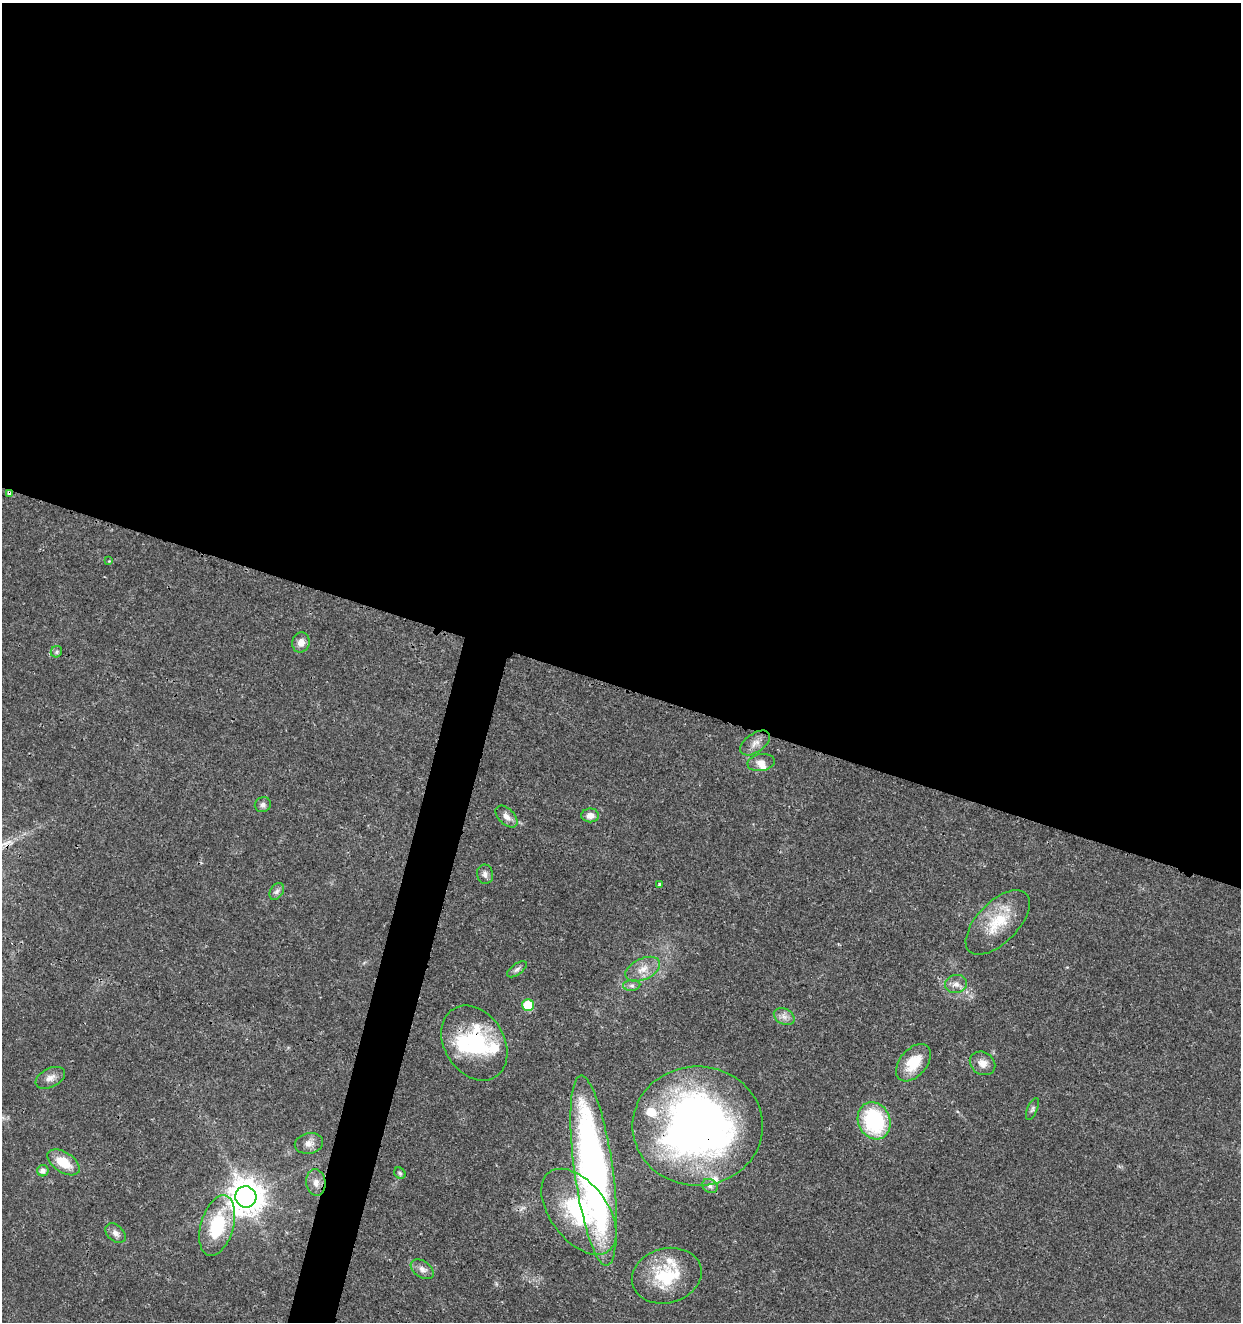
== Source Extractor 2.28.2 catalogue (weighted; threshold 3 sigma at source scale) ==
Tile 3 of 4 x 4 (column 3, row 1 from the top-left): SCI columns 2763-4001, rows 3966-5285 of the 5462 x 5297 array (HDU 1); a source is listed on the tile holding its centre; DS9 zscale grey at full resolution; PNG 1243 x 1324 px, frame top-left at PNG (2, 3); each listed source drawn as its Kron ellipse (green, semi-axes under 4 px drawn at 4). Shown black and unused: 54% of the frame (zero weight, under 3 of 4 exposures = <1% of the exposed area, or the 3 px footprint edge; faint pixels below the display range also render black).
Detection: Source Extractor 2.28.2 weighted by HDU 2 'WHT'; one run over the whole footprint, this tile lists its part. Background 0.0181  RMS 0.002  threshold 0.00906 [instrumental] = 3 sigma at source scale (4.5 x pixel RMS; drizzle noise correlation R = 1.50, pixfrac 1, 0.0396/0.0396 arcsec/px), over >= 5 px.
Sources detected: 45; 6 inside a brighter listed object's ellipse — not listed separately; the other 39 listed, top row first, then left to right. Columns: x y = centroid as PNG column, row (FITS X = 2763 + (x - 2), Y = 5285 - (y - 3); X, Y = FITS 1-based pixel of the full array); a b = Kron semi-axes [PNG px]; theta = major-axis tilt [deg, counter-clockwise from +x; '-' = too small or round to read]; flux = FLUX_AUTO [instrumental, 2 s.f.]
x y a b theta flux
9 493 4 3 - 1.7
109 561 4 4 - 0.15
301 642 10 8 76 1.5
56 652 6 5 - 0.48
755 743 17 9 35 1.7
761 763 13 8 10 1.5
263 805 8 7 - 0.7
590 815 9 7 1 1.5
507 817 13 8 -45 1.4
485 874 10 8 -81 0.88
659 885 4 3 - 0.31
277 891 9 6 58 0.68
998 922 40 20 45 8.1
517 969 11 5 35 0.66
643 969 18 10 25 2.6
956 984 11 9 11 1.3
632 985 8 5 4 0.59
528 1005 6 6 - 6.2
784 1016 11 7 -27 1.1
474 1043 40 30 -58 18
913 1063 22 13 50 5.5
982 1063 13 11 -34 1.8
50 1078 16 9 27 1.4
1032 1109 11 5 67 0.53
874 1121 19 16 -67 19
698 1126 65 60 0 110
309 1143 14 10 12 1.5
63 1162 18 10 -33 4.9
43 1171 6 5 - 0.93
594 1171 96 19 -82 98
400 1173 6 5 - 0.35
316 1183 13 9 -82 1.6
710 1186 8 6 -36 0.8
246 1197 11 10 - 410
579 1212 49 28 -53 20
217 1226 31 16 74 12
115 1233 12 8 -44 1
422 1269 13 8 -35 1.2
667 1276 35 27 15 12
Overlapping masked pixels (flux is a lower limit): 3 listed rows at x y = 9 493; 474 1043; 698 1126